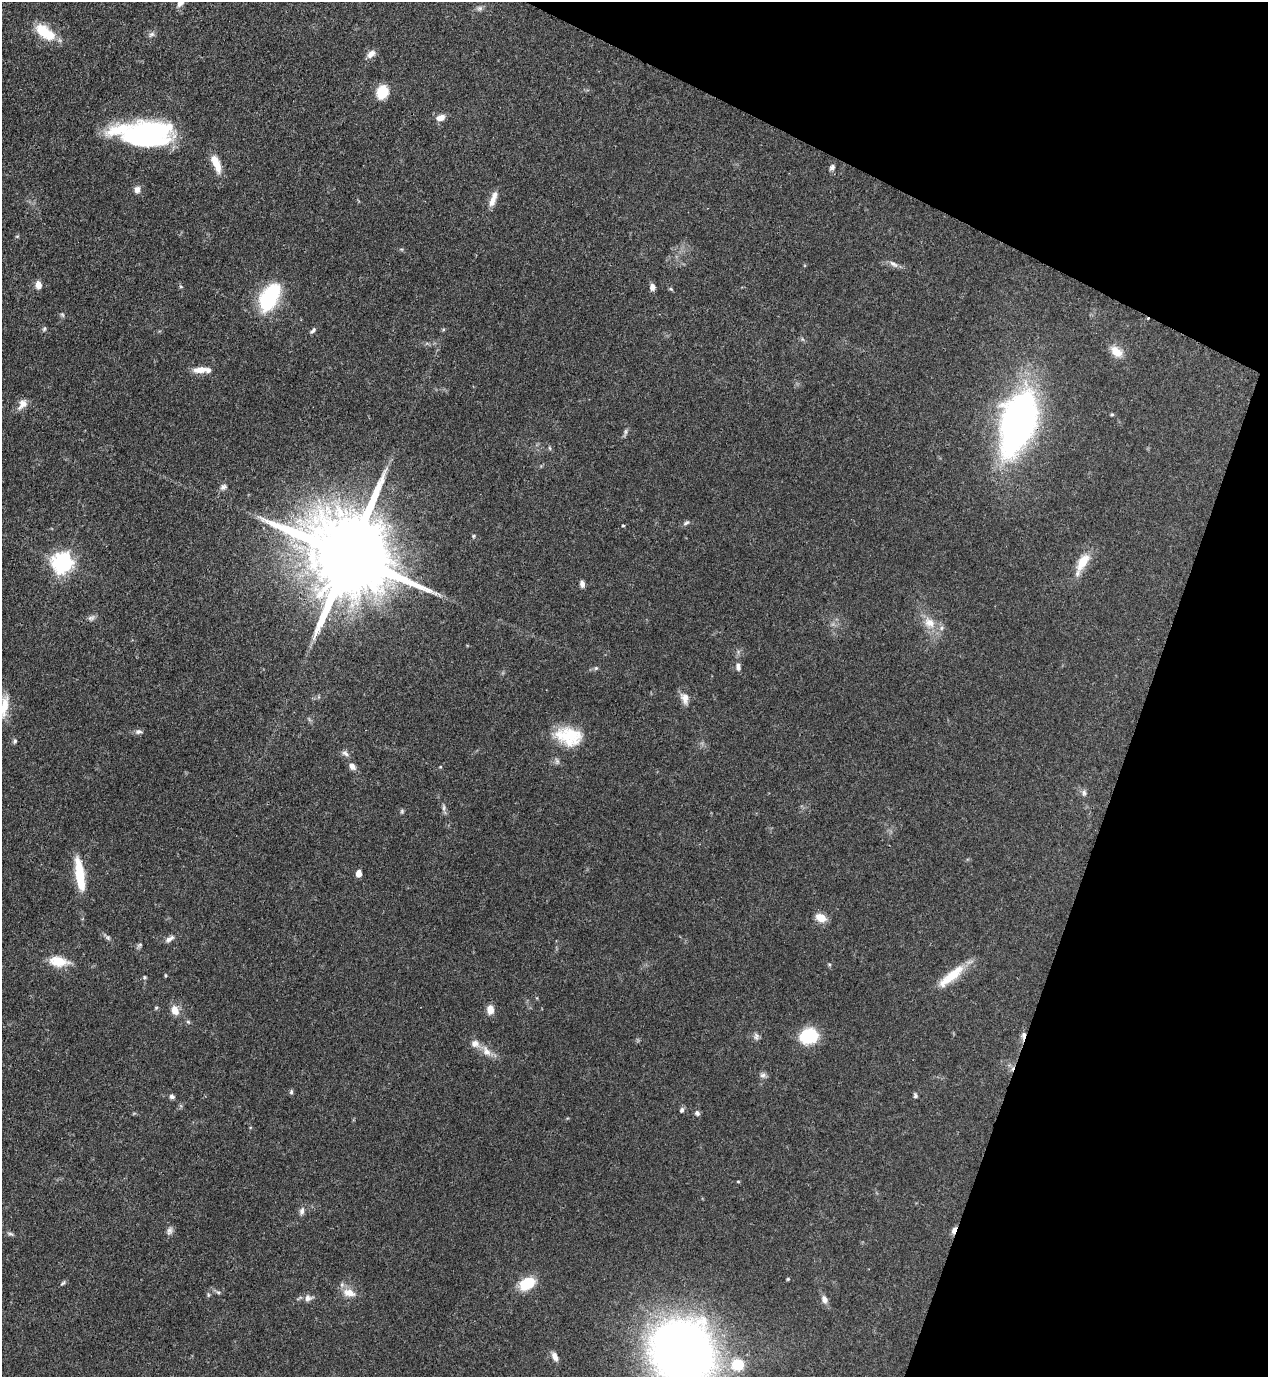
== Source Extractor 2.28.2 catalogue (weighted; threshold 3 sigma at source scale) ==
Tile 8 of 4 x 4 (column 4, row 2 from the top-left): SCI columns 4025-5290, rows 2791-4165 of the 5643 x 5583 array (HDU 1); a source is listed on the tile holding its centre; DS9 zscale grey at full resolution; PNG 1270 x 1379 px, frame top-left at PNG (2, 2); no overlay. Shown black and unused: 19% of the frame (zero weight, under 3 of 4 exposures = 7% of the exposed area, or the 3 px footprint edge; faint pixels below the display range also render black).
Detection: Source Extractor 2.28.2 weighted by HDU 2 'WHT'; one run over the whole footprint, this tile lists its part. Background 0.07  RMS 0.0036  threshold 0.016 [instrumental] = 3 sigma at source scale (4.5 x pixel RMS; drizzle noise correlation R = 1.50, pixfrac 1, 0.05/0.05 arcsec/px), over >= 5 px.
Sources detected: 103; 2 too faint to see at this stretch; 1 inside a brighter object's white glare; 2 cosmic-ray / hot-pixel residue — not listed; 5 inside a brighter listed object's ellipse — not listed separately; the other 93 listed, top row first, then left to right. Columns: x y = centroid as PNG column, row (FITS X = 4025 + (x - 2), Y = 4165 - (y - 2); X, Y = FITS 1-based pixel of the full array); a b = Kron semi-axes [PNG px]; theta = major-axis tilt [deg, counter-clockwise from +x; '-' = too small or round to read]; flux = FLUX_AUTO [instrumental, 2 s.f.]
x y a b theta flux
180 3 11 7 50 2.1
479 8 8 7 - 1.1
45 32 25 12 -38 12
151 34 9 6 38 1
371 54 11 7 43 2.3
382 92 12 10 70 9.6
440 118 10 7 20 2.9
147 134 51 25 4 64
216 163 22 8 -68 6.3
832 167 8 7 - 1.1
137 189 8 8 - 2
492 201 14 8 69 2.9
17 236 6 4 1 0.42
401 249 6 4 -18 0.45
894 264 14 6 -36 1.6
38 285 9 7 -80 2.5
181 287 6 3 -19 0.41
652 287 8 6 -79 1.8
671 289 6 4 -44 0.47
269 297 33 18 61 26
44 329 7 5 73 0.65
443 330 6 4 20 0.43
313 331 9 4 48 0.9
802 339 6 4 -71 0.48
1116 352 18 11 -37 4.5
201 370 19 7 5 3.8
22 404 16 10 52 2.9
1112 414 6 4 1 0.43
1018 422 51 25 72 180
625 433 14 3 71 0.85
550 448 6 4 -87 0.46
223 487 10 8 27 1.4
686 523 10 5 31 0.9
623 526 3 3 - 0.47
474 536 5 4 - 0.45
349 556 28 21 -28 7200
1083 562 24 11 56 7.5
63 563 8 7 - 180
582 584 8 5 -81 1.5
91 618 10 7 26 1.2
929 623 19 14 -44 6.1
738 667 10 7 -81 1.4
596 668 6 5 - 0.61
684 698 16 10 -68 2.9
4 706 31 10 80 6.5
139 732 11 6 -1 1.2
569 736 33 21 -13 15
15 741 6 5 - 0.74
345 753 11 7 -37 1.4
557 761 9 6 -79 0.91
352 766 10 7 -54 2
1084 793 10 6 89 1.1
444 807 11 5 -86 1.1
402 811 6 5 - 0.55
359 873 7 5 79 2.5
80 874 36 9 -82 14
821 918 12 8 -24 4.4
108 937 9 6 -49 0.89
170 939 15 6 32 1.7
140 945 7 5 46 0.7
58 961 24 12 -8 7.1
829 964 5 4 - 0.41
165 975 5 3 - 0.35
951 976 41 11 40 9.6
144 977 5 4 - 0.46
490 1009 10 7 -89 3.5
175 1010 11 8 -71 3.8
188 1022 6 5 - 0.61
1023 1035 12 6 80 1.7
809 1036 18 14 14 17
756 1037 10 8 82 1.2
486 1051 17 9 -56 3.4
763 1075 9 6 12 1.2
291 1092 7 5 77 0.63
172 1096 6 5 - 0.98
915 1096 6 4 -73 0.69
682 1110 7 5 72 0.95
697 1113 7 6 - 1
738 1181 5 3 - 0.32
302 1211 11 7 82 1.3
954 1230 9 5 68 1.8
169 1231 13 7 76 1.5
10 1234 10 4 -19 0.73
788 1279 4 4 - 0.41
63 1283 9 4 44 0.61
527 1284 19 12 28 10
218 1292 6 4 -18 0.62
349 1293 18 11 -14 4
308 1298 11 9 19 2
824 1299 11 7 -66 1.9
682 1352 41 38 -56 420
555 1357 12 7 -66 2
738 1365 11 10 - 13
Overlapping masked pixels (flux is a lower limit): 4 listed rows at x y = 1018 422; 349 556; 1023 1035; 954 1230
Isophote crosses this tile's border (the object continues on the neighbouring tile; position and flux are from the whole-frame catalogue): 3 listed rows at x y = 180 3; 4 706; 682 1352